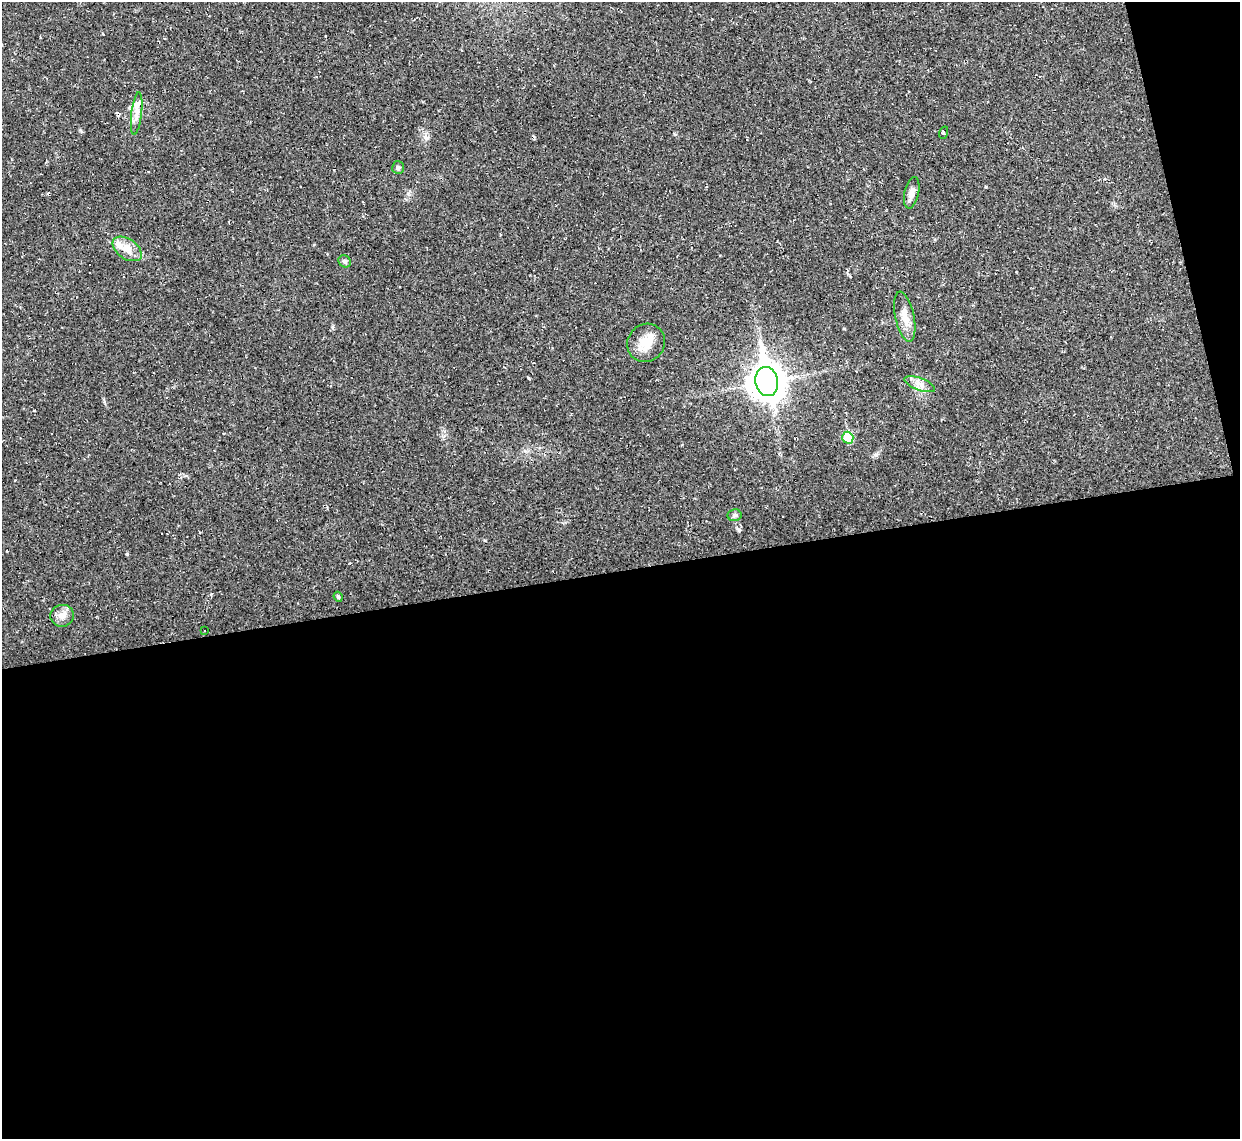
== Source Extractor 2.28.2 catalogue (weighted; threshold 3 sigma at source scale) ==
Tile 16 of 4 x 4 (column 4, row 4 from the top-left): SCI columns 3716-4953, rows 137-1273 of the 4953 x 4933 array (HDU 1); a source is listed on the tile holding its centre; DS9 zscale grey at full resolution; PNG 1242 x 1141 px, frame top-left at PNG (2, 2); each listed source drawn as its Kron ellipse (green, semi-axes under 4 px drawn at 4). Shown black and unused: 52% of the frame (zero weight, under 2 of 3 exposures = <1% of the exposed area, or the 3 px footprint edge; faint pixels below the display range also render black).
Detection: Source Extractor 2.28.2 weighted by HDU 2 'WHT'; one run over the whole footprint, this tile lists its part. Background 0.0341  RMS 0.0064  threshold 0.0287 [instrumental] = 3 sigma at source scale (4.5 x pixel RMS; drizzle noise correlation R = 1.50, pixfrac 1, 0.05/0.05 arcsec/px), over >= 5 px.
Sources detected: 21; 5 cosmic-ray / hot-pixel residue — neither listed nor drawn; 1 inside a brighter listed object's ellipse — not listed separately; the other 15 listed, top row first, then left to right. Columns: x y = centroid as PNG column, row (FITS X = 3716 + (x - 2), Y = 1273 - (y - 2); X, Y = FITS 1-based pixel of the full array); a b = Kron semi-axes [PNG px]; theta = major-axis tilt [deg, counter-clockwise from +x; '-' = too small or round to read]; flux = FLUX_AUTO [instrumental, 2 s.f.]
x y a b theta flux
137 114 21 5 83 4.7
944 133 6 2 68 0.65
398 168 6 6 - 1.3
912 193 16 7 77 3.6
127 249 16 10 -35 7.3
345 261 7 5 -46 1.2
905 317 25 9 -78 7.4
646 343 20 18 48 11
767 381 14 11 -78 1100
920 384 16 6 -20 3.9
848 438 6 5 - 24
734 515 7 6 - 1.5
338 597 5 4 - 0.92
62 616 12 11 - 4.4
204 631 3 2 - 0.77
Unlisted compact peaks at least as high as the median listed source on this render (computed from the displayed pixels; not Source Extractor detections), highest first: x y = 739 530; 876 455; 34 410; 986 187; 844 329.